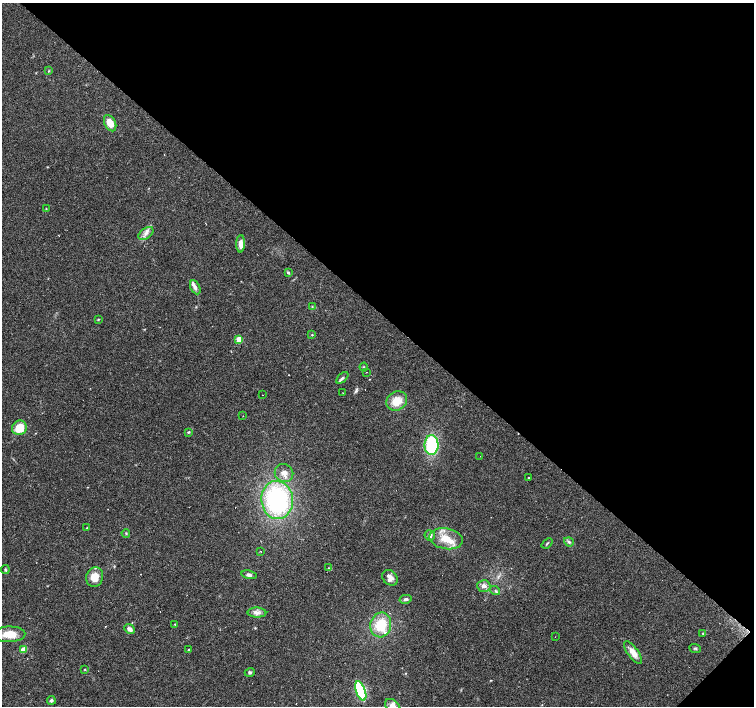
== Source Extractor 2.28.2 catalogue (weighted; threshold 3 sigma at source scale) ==
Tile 8 of 4 x 4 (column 4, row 2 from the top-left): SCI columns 4512-6015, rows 2978-4385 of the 6017 x 6019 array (HDU 1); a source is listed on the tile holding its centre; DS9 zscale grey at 2 x 2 block average (1 PNG px = mean of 2 x 2 image px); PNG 756 x 708 px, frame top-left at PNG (2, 3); each listed source drawn as its Kron ellipse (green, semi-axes under 4 px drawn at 4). Shown black and unused: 44% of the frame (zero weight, under 2 of 3 exposures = <1% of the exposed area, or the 3 px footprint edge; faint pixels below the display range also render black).
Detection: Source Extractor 2.28.2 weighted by HDU 2 'WHT'; one run over the whole footprint, this tile lists its part. Background 0.0781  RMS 0.006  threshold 0.027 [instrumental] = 3 sigma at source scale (4.5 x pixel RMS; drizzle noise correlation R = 1.50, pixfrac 1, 0.0396/0.0396 arcsec/px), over >= 5 px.
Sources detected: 67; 8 cosmic-ray / hot-pixel residue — neither listed nor drawn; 3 inside a brighter listed object's ellipse — not listed separately; the other 56 listed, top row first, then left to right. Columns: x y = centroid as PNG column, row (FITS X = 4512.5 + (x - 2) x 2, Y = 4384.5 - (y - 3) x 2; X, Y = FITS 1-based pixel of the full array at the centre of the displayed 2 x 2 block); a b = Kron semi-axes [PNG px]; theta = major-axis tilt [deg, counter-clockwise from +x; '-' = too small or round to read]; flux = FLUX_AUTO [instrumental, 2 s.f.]
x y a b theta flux
49 71 3 2 - 0.94
110 123 9 5 -64 17
46 209 3 2 - 0.88
146 233 8 5 36 6.5
241 244 9 4 88 9.5
288 273 4 2 - 1.8
195 287 7 4 -63 4.4
312 307 3 2 - 1.1
98 320 3 3 - 0.95
312 335 3 2 - 0.82
239 339 3 3 - 32
364 367 4 3 - 1.6
366 372 2 2 - 0.61
342 378 7 4 44 3.2
343 393 2 2 - 0.48
262 395 2 2 - 0.45
397 401 11 9 29 21
243 416 2 2 - 0.83
19 428 7 7 - 28
188 432 3 3 - 1.3
432 445 10 7 88 86
480 456 2 2 - 0.4
284 473 9 8 - 10
529 478 2 2 - 0.87
277 500 19 16 -84 180
87 527 2 2 - 1.9
126 533 4 3 - 1.4
430 535 5 5 - 4.4
446 539 17 10 -11 24
569 542 5 3 - 2.5
547 543 6 2 40 1.4
260 551 2 2 - 0.7
328 568 3 2 - 0.92
5 570 4 3 - 1.6
249 575 7 4 -11 4.1
95 577 10 8 73 17
390 578 8 7 - 9.5
484 586 6 6 - 5.7
495 591 5 3 - 2.2
406 599 6 4 13 3.2
257 613 9 5 -2 5.9
175 624 3 2 - 1
381 625 12 10 77 37
130 629 6 4 -40 6.6
9 634 16 7 1 25
703 634 3 2 - 0.78
555 637 2 2 - 0.55
695 648 6 3 -23 1.8
24 650 3 3 - 28
189 650 2 2 - 1.3
633 653 13 5 -54 13
85 669 3 2 - 0.89
250 672 5 4 - 2.4
361 691 10 4 -71 110
51 700 4 4 - 2.7
393 706 9 6 -43 8.2
Isophote crosses this tile's border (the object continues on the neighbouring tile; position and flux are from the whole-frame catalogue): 1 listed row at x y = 393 706
Diffuse or blended objects may show on this block-average render without a row.